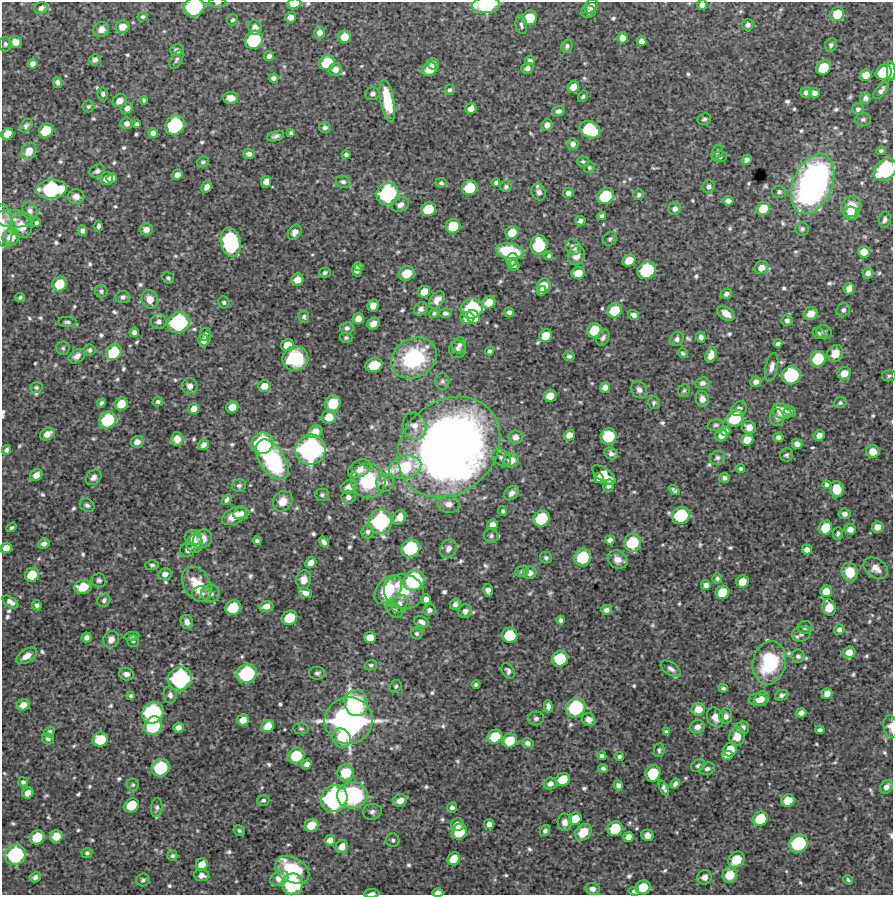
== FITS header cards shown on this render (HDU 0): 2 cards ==
NAXIS1  =                  891 /Length X axis
NAXIS2  =                  893 /Length Y axis

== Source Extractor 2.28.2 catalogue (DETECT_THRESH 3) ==
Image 891 x 893 px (HDU 0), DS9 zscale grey, 1 PNG px = 1 image px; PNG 895 x 897 px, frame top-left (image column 1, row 893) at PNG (2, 2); each listed source drawn as its Kron ellipse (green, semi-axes under 4 px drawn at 4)
Background 4000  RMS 170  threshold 507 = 3 sigma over >= 5 px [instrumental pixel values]
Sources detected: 671; of the 671, the 500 brightest by FLUX_AUTO listed and drawn (171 fainter detections omitted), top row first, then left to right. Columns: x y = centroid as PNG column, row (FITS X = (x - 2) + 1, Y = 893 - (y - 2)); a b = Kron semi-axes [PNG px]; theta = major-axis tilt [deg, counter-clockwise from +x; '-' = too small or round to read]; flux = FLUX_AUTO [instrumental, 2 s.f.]
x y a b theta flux
217 3 9 5 1 2.9e+04
294 4 7 5 8 1.8e+05
486 5 14 8 4 1.1e+06
702 5 5 5 - 6.0e+04
591 6 8 6 51 1.0e+05
194 7 11 9 26 1.0e+06
41 8 7 5 23 4.7e+04
588 12 7 6 - 3.6e+04
837 14 7 6 - 2.2e+05
143 17 5 4 - 2.4e+04
290 17 5 5 - 7.9e+04
530 18 8 7 - 3.3e+05
233 20 6 5 - 2.4e+04
521 25 9 5 -80 4.0e+04
748 25 6 5 - 4.2e+04
123 27 7 6 - 1.2e+05
255 27 7 6 - 7.1e+04
101 29 8 7 - 7.9e+04
320 32 6 5 - 6.9e+04
344 37 6 6 - 1.6e+05
622 38 6 5 - 7.7e+04
254 40 10 8 43 7.9e+05
641 41 5 4 - 6.6e+04
15 42 6 6 - 1.0e+05
5 44 7 6 - 3.0e+04
831 45 7 5 65 2.8e+04
567 46 7 5 72 3.2e+04
177 50 6 6 - 5.2e+04
269 56 5 5 - 5.4e+04
95 59 5 5 - 4.1e+04
176 60 10 5 62 3.3e+04
530 60 5 4 - 3.6e+04
327 63 8 7 - 3.6e+05
32 64 5 5 - 5.7e+04
433 64 6 5 - 5.8e+04
527 68 6 5 - 4.9e+04
824 68 7 7 - 3.3e+05
335 69 7 6 - 8.2e+04
430 69 7 6 - 2.0e+05
891 71 9 4 -88 2.1e+05
884 72 8 7 - 4.1e+05
866 75 6 5 - 1.1e+05
274 78 5 4 - 4.1e+04
57 82 5 4 - 3.4e+04
573 87 6 5 - 1.1e+05
450 90 5 5 - 2.9e+04
881 90 10 5 52 5.0e+04
806 92 6 5 - 4.7e+04
814 93 5 5 - 5.9e+04
103 94 6 5 - 2.6e+04
372 94 7 6 - 4.3e+04
583 96 6 4 62 2.4e+04
231 98 7 6 - 7.8e+04
866 98 6 5 - 4.7e+04
144 100 4 4 - 2.8e+04
120 101 7 6 - 8.6e+04
387 101 21 7 -79 3.8e+05
89 106 6 6 - 2.3e+04
127 108 6 5 - 5.5e+04
471 109 6 5 - 9.1e+04
858 109 6 5 - 3.3e+04
558 111 6 5 - 4.1e+04
704 119 7 5 23 2.6e+04
863 119 7 6 - 2.7e+04
127 123 6 6 - 6.0e+04
137 124 4 4 - 2.5e+04
175 125 10 9 - 8.5e+05
547 125 6 5 - 6.4e+04
26 126 7 5 49 3.3e+04
325 127 6 5 - 3.8e+04
590 130 11 8 -25 6.7e+05
46 131 7 6 - 3.3e+05
153 133 5 5 - 5.4e+04
291 133 4 4 - 2.6e+04
7 134 6 5 - 1.5e+05
276 136 9 5 16 3.9e+04
573 144 6 5 - 5.3e+04
29 151 9 7 58 1.4e+05
881 151 5 4 - 2.4e+04
717 152 8 5 62 2.4e+04
249 154 6 4 -19 4.4e+04
346 155 4 4 - 2.8e+04
720 157 7 5 4 2.7e+04
747 160 5 4 - 4.1e+04
583 161 6 5 - 2.7e+04
203 162 6 5 - 2.5e+04
589 167 5 5 - 2.3e+04
885 170 13 9 41 1.2e+06
97 171 8 6 25 4.2e+04
177 175 5 5 - 8.6e+04
112 178 5 5 - 7.1e+04
107 179 6 6 - 1.0e+05
266 182 6 5 - 7.3e+04
343 182 7 6 - 3.3e+04
496 182 4 3 - 2.8e+04
441 183 5 4 - 2.5e+04
813 184 32 19 67 4.5e+06
207 187 6 5 - 6.3e+04
506 187 5 5 - 2.7e+04
709 187 6 6 - 4.0e+04
470 188 8 7 - 3.7e+05
51 189 15 9 5 1.2e+06
539 192 9 7 -67 5.0e+04
779 192 6 6 - 2.7e+04
568 193 5 5 - 4.6e+04
387 194 11 10 - 1.2e+06
639 195 5 5 - 2.9e+04
76 196 8 7 - 8.1e+04
606 196 9 7 37 5.1e+05
728 201 5 4 - 5.0e+04
401 205 9 6 31 5.4e+04
851 207 11 9 51 2.1e+05
429 209 7 6 - 3.2e+05
675 209 6 6 - 5.3e+04
763 209 7 6 - 2.1e+05
30 211 9 7 -69 5.1e+04
851 213 7 6 - 7.6e+04
601 216 4 4 - 3.1e+04
13 219 19 9 -3 9.9e+04
885 220 8 6 75 3.7e+04
580 221 5 5 - 4.1e+04
36 223 4 4 - 2.8e+04
4 226 21 9 -87 1.2e+05
21 226 12 10 -57 1.6e+05
98 226 5 3 - 3.0e+04
453 226 7 7 - 3.2e+05
146 229 6 6 - 7.8e+04
802 229 7 6 - 3.4e+04
82 230 5 4 - 4.1e+04
295 232 8 6 58 6.6e+04
512 232 7 6 - 1.9e+05
11 237 9 8 - 1.5e+05
610 239 8 6 39 2.9e+04
230 242 15 9 -78 1.6e+06
539 245 10 8 88 6.0e+05
573 247 8 7 - 7.8e+04
510 251 14 7 -10 6.3e+05
864 252 6 6 - 1.2e+05
549 256 4 3 - 2.5e+04
576 256 10 8 71 9.6e+04
512 260 7 5 72 4.4e+04
629 260 7 5 35 1.7e+05
513 265 6 5 - 3.8e+04
358 266 4 4 - 3.1e+04
761 268 7 6 - 8.8e+04
357 270 6 4 -81 4.8e+04
647 270 9 8 - 7.4e+05
325 273 6 5 - 3.2e+04
407 273 8 7 - 1.9e+05
578 273 6 6 - 1.6e+05
868 273 5 5 - 5.3e+04
168 278 6 5 - 2.4e+04
297 280 6 6 - 1.1e+05
59 284 8 7 - 2.9e+05
544 286 8 6 58 1.8e+05
849 289 6 5 - 7.6e+04
101 291 6 6 - 3.0e+04
541 291 5 4 - 4.3e+04
424 292 6 5 - 1.3e+05
726 294 6 5 - 4.2e+04
20 297 5 4 - 2.4e+04
123 297 7 6 - 3.9e+04
150 299 9 8 - 1.1e+05
437 300 10 6 54 7.8e+04
224 302 6 5 - 2.8e+04
489 302 7 6 - 1.5e+05
373 305 6 5 - 9.7e+04
472 308 11 10 - 9.5e+05
421 309 7 6 - 5.3e+04
615 310 7 7 - 3.1e+05
843 310 7 6 - 3.6e+04
509 312 5 4 - 4.4e+04
434 313 5 4 - 2.4e+04
445 313 6 5 - 3.1e+04
726 313 9 6 -33 9.6e+04
811 314 7 6 - 1.0e+05
633 315 5 5 - 4.2e+04
304 317 6 5 - 2.5e+04
473 317 7 6 - 2.3e+05
467 318 7 6 - 1.1e+05
358 319 5 5 - 9.0e+04
787 320 5 5 - 3.7e+04
67 322 9 5 -2 3.3e+04
159 322 8 7 - 5.7e+04
178 323 11 10 - 1.2e+06
373 323 6 5 - 9.2e+04
347 328 6 6 - 3.9e+04
594 330 7 7 - 3.0e+05
134 332 5 4 - 5.5e+04
824 332 8 7 - 3.4e+04
819 333 7 5 -17 2.4e+04
205 334 6 5 - 2.5e+04
546 335 6 6 - 1.8e+05
701 337 5 4 - 5.0e+04
346 338 6 5 - 2.4e+04
603 338 8 5 60 3.9e+04
677 339 7 6 - 4.4e+04
204 340 6 5 - 8.0e+04
778 343 4 3 - 3.1e+04
287 345 6 6 - 1.6e+05
459 345 8 7 - 4.0e+04
63 348 7 6 - 2.5e+04
457 349 9 8 - 5.0e+04
90 350 6 5 - 2.7e+04
489 351 4 4 - 2.9e+04
114 352 8 7 - 4.3e+05
683 353 5 4 - 2.5e+04
835 353 9 7 54 1.3e+05
711 355 8 5 71 8.2e+04
77 356 9 6 36 6.3e+04
569 356 5 5 - 2.9e+04
295 358 13 12 - 5.9e+05
414 358 24 19 30 1.1e+06
818 359 8 7 - 4.5e+05
374 365 9 7 18 2.3e+05
772 367 14 6 78 6.3e+04
844 373 7 6 - 1.2e+05
791 375 10 9 - 8.1e+05
889 376 7 5 7 2.6e+04
442 381 8 7 - 3.5e+04
756 382 5 5 - 6.1e+04
702 383 7 6 - 4.8e+04
190 386 8 7 - 5.7e+04
264 386 6 6 - 1.2e+05
36 387 6 5 - 2.7e+04
605 387 5 5 - 6.8e+04
639 390 9 7 -53 6.2e+04
684 391 6 5 - 2.5e+04
550 396 6 6 - 1.6e+05
702 399 8 6 -79 6.5e+04
158 401 5 5 - 2.5e+04
101 403 4 4 - 3.3e+04
333 403 8 7 - 2.5e+05
654 403 6 5 - 2.4e+04
840 403 6 5 - 2.9e+04
121 404 7 6 - 2.0e+05
232 407 6 5 - 1.4e+05
194 409 5 5 - 9.2e+04
739 409 8 7 - 5.7e+04
782 411 10 7 -24 2.3e+05
790 412 6 5 - 2.8e+04
329 417 7 6 - 1.6e+05
777 417 8 7 - 4.5e+04
735 418 9 7 46 4.7e+05
108 420 9 8 - 6.3e+05
716 425 8 6 15 2.7e+04
414 426 14 11 -62 1.1e+05
749 427 7 6 - 1.1e+05
725 431 5 5 - 6.1e+04
315 432 7 6 - 1.3e+05
47 434 8 5 31 9.8e+04
569 435 5 5 - 8.4e+04
721 435 6 6 - 7.0e+04
819 435 5 5 - 6.7e+04
609 436 8 7 - 4.7e+05
516 437 7 6 - 7.2e+04
778 437 5 4 - 4.3e+04
177 439 6 6 - 9.1e+04
747 440 6 5 - 1.5e+05
137 442 6 6 - 6.6e+04
262 443 11 10 - 1.2e+06
797 444 5 5 - 6.0e+04
204 445 6 5 - 5.5e+04
449 447 55 46 42 1.4e+07
7 450 5 4 - 3.4e+04
311 450 15 14 - 2.5e+06
873 451 7 6 - 1.3e+05
611 453 7 5 -27 4.7e+04
786 455 7 6 - 2.8e+04
501 458 10 7 -35 5.0e+04
717 458 8 7 - 4.1e+04
272 460 23 12 -57 1.3e+06
511 460 8 7 - 1.4e+05
405 467 16 11 16 5.0e+05
359 469 12 8 30 1.6e+05
740 469 4 4 - 2.7e+04
36 475 6 5 - 9.3e+04
604 475 13 6 -37 2.5e+05
93 477 9 7 46 5.6e+04
599 478 5 4 - 6.3e+04
724 478 5 4 - 3.9e+04
368 481 17 17 - 7.7e+05
385 483 9 8 - 7.6e+04
827 484 4 4 - 2.7e+04
239 486 7 6 - 3.0e+04
609 486 6 5 - 4.3e+04
349 487 8 6 27 1.1e+05
837 489 8 7 - 1.7e+05
674 490 6 3 -39 2.5e+04
512 493 8 6 43 5.8e+04
322 495 7 6 - 2.8e+04
348 497 7 6 - 5.5e+04
227 500 6 3 58 2.6e+04
283 501 10 9 - 1.4e+05
448 504 11 8 -7 9.7e+04
87 505 8 6 -37 3.2e+04
503 511 5 4 - 2.4e+04
241 513 8 5 8 4.6e+04
844 514 6 5 - 4.4e+04
681 515 9 8 - 6.4e+05
234 516 13 7 29 1.9e+05
400 517 7 6 - 1.1e+05
541 519 9 7 45 5.4e+05
380 522 12 11 - 1.3e+06
492 524 5 5 - 7.6e+04
878 527 6 5 - 9.5e+04
11 528 5 4 - 2.4e+04
825 528 7 6 - 2.5e+05
850 529 6 5 - 7.4e+04
368 532 6 6 - 3.4e+04
838 534 6 5 - 2.7e+04
491 536 7 7 - 3.6e+04
193 538 8 7 - 7.6e+04
203 539 10 8 42 1.3e+05
610 540 5 4 - 5.7e+04
257 541 4 4 - 2.5e+04
324 542 6 4 -55 5.0e+04
633 543 9 8 - 5.4e+05
44 544 6 5 - 4.4e+04
195 544 9 8 - 9.6e+04
6 548 5 5 - 9.8e+04
410 548 10 8 43 7.9e+05
448 549 10 7 61 7.0e+04
187 550 7 7 - 5.1e+04
807 550 5 5 - 7.1e+04
583 557 9 8 - 5.2e+05
546 558 6 5 - 2.8e+04
618 560 10 8 -36 8.9e+04
311 563 6 5 - 9.0e+04
152 565 7 5 1 2.8e+04
876 568 13 9 -34 1.0e+05
522 571 7 5 19 2.4e+04
850 572 9 8 - 2.4e+05
530 573 7 6 - 5.5e+04
165 574 6 6 - 6.3e+04
32 575 7 6 - 2.6e+05
717 578 5 5 - 2.9e+04
99 580 7 7 - 3.3e+04
304 580 9 7 79 8.3e+04
414 580 11 9 42 1.1e+06
742 582 6 6 - 1.6e+05
197 584 19 13 -61 3.6e+05
706 585 5 5 - 5.0e+04
83 587 9 7 10 2.4e+05
388 590 17 11 45 6.6e+05
488 590 6 5 - 6.0e+04
404 591 20 17 -11 2.6e+05
826 591 6 5 - 1.3e+05
722 592 7 6 - 2.3e+05
210 593 9 8 - 7.1e+04
305 593 7 5 -20 6.7e+04
201 594 9 8 - 6.5e+04
426 599 5 5 - 6.7e+04
104 600 7 6 - 3.4e+04
10 602 9 5 -33 6.2e+04
399 604 9 7 59 8.3e+04
455 604 6 5 - 4.9e+04
37 605 5 4 - 3.3e+04
266 606 7 5 15 9.3e+04
829 607 8 6 -72 1.9e+05
233 608 8 7 - 3.8e+05
394 610 9 6 -42 3.7e+04
429 610 6 5 - 4.4e+04
606 610 6 5 - 5.0e+04
465 611 7 6 - 5.7e+04
290 618 8 7 - 3.2e+05
561 620 4 4 - 2.9e+04
187 622 7 6 - 6.5e+04
422 622 8 5 -23 5.1e+04
805 628 7 6 - 3.5e+04
839 630 5 5 - 4.1e+04
417 633 6 5 - 2.7e+04
801 634 9 7 14 3.8e+04
510 635 8 7 - 3.8e+05
131 636 8 4 5 2.3e+04
87 637 5 5 - 5.1e+04
370 637 6 5 - 1.2e+05
111 639 9 7 57 7.8e+04
133 641 6 6 - 2.5e+04
849 652 6 6 - 1.2e+05
27 656 11 6 33 1.0e+05
798 656 6 6 - 3.7e+04
560 659 8 7 - 4.6e+05
769 663 22 16 77 8.8e+05
371 665 6 5 - 2.3e+04
671 669 11 6 -33 5.2e+04
508 671 8 6 -63 3.7e+04
317 673 8 6 -2 3.9e+04
126 674 7 6 - 5.6e+04
247 674 10 9 - 9.9e+05
180 679 12 11 - 1.5e+06
476 685 4 3 - 2.3e+04
396 686 6 5 - 2.4e+04
723 688 4 4 - 2.7e+04
827 694 5 5 - 8.8e+04
170 695 8 6 -81 4.8e+04
782 695 7 5 23 3.1e+04
131 696 4 4 - 2.9e+04
762 698 7 6 - 7.8e+04
758 700 9 6 -5 7.6e+04
356 703 13 11 -80 4.9e+05
23 705 6 5 - 1.0e+05
548 706 6 4 -86 4.9e+04
576 708 10 9 - 9.0e+05
698 709 7 6 - 1.4e+05
153 713 11 10 - 1.3e+06
801 713 5 4 - 5.9e+04
726 716 7 6 - 5.4e+04
715 717 10 8 -60 1.1e+05
536 718 8 7 - 3.6e+04
243 720 6 5 - 1.2e+05
349 720 24 23 - 5.2e+06
589 720 7 6 - 7.3e+04
153 726 10 8 47 7.4e+05
268 726 6 6 - 1.6e+05
697 727 7 6 - 6.6e+04
743 727 6 6 - 4.6e+04
891 727 11 7 -81 6.8e+04
178 728 5 5 - 7.0e+04
301 729 7 5 -9 2.3e+04
820 730 4 3 - 2.8e+04
49 732 5 4 - 3.0e+04
666 732 4 4 - 3.1e+04
737 736 9 8 - 1.7e+05
495 737 8 7 - 3.1e+05
342 738 10 8 -58 2.4e+05
48 739 6 5 - 3.3e+04
100 740 8 7 - 3.2e+05
510 740 7 6 - 2.9e+05
528 743 6 5 - 4.3e+04
730 749 7 6 - 1.8e+05
659 750 7 5 83 2.6e+04
727 755 6 5 - 9.1e+04
296 756 8 7 - 3.6e+05
602 756 4 4 - 3.3e+04
619 756 4 4 - 2.3e+04
307 764 5 4 - 5.4e+04
698 765 7 6 - 3.4e+04
161 768 9 8 - 6.9e+05
603 768 5 4 - 2.8e+04
707 769 8 6 17 4.0e+04
346 772 8 8 - 3.1e+05
653 773 8 7 - 4.2e+05
563 779 7 6 - 2.6e+05
23 782 5 4 - 2.9e+04
550 784 6 5 - 6.0e+04
675 784 5 4 - 4.2e+04
133 785 6 5 - 2.3e+04
618 785 5 4 - 4.2e+04
886 787 7 6 - 5.7e+04
664 788 8 4 -67 3.9e+04
28 793 6 5 - 9.4e+04
352 795 15 13 5 1.3e+06
334 799 14 12 49 2.0e+06
263 800 6 5 - 3.0e+04
400 800 7 6 - 9.8e+04
788 801 7 6 - 1.9e+05
132 805 8 6 39 2.8e+05
452 807 5 5 - 3.9e+04
157 808 9 5 83 3.4e+04
372 812 9 8 - 4.1e+04
575 819 6 6 - 1.7e+05
760 819 8 7 - 3.4e+05
565 822 8 7 - 7.5e+04
489 824 5 5 - 6.1e+04
311 825 7 6 - 2.2e+05
457 825 6 6 - 7.0e+04
615 829 8 7 - 3.8e+05
239 831 6 5 - 2.5e+04
545 831 6 5 - 2.9e+04
459 832 8 7 - 3.4e+05
583 832 9 7 47 2.2e+05
647 835 6 6 - 5.8e+04
56 836 6 6 - 1.6e+05
37 837 8 6 42 3.1e+05
628 837 5 5 - 8.2e+04
330 840 5 5 - 8.4e+04
393 840 7 6 - 3.1e+04
798 843 10 8 37 8.2e+05
342 847 7 6 - 1.1e+05
87 853 5 5 - 2.9e+04
15 855 11 9 37 1.1e+06
172 856 5 5 - 2.8e+04
454 859 7 6 - 1.7e+05
736 860 9 7 44 2.9e+05
202 864 6 5 - 1.2e+05
292 870 18 12 -28 7.1e+05
202 875 7 6 - 5.1e+04
730 875 8 7 - 2.4e+05
35 877 6 5 - 4.0e+04
704 877 7 7 - 7.2e+04
279 878 9 7 27 1.3e+05
143 880 7 6 - 2.5e+04
848 880 5 3 - 2.5e+04
292 884 11 10 - 9.2e+05
643 887 7 6 - 2.4e+05
592 889 7 6 - 5.2e+04
634 891 5 4 - 2.5e+04
372 893 8 3 4 3.9e+04
438 893 5 4 - 6.6e+04
At the frame edge (FLAGS 8, measured only in part): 11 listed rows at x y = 217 3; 294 4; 486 5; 702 5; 194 7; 891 71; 885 170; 4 226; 891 727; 372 893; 438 893
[171 fainter detections neither listed nor drawn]